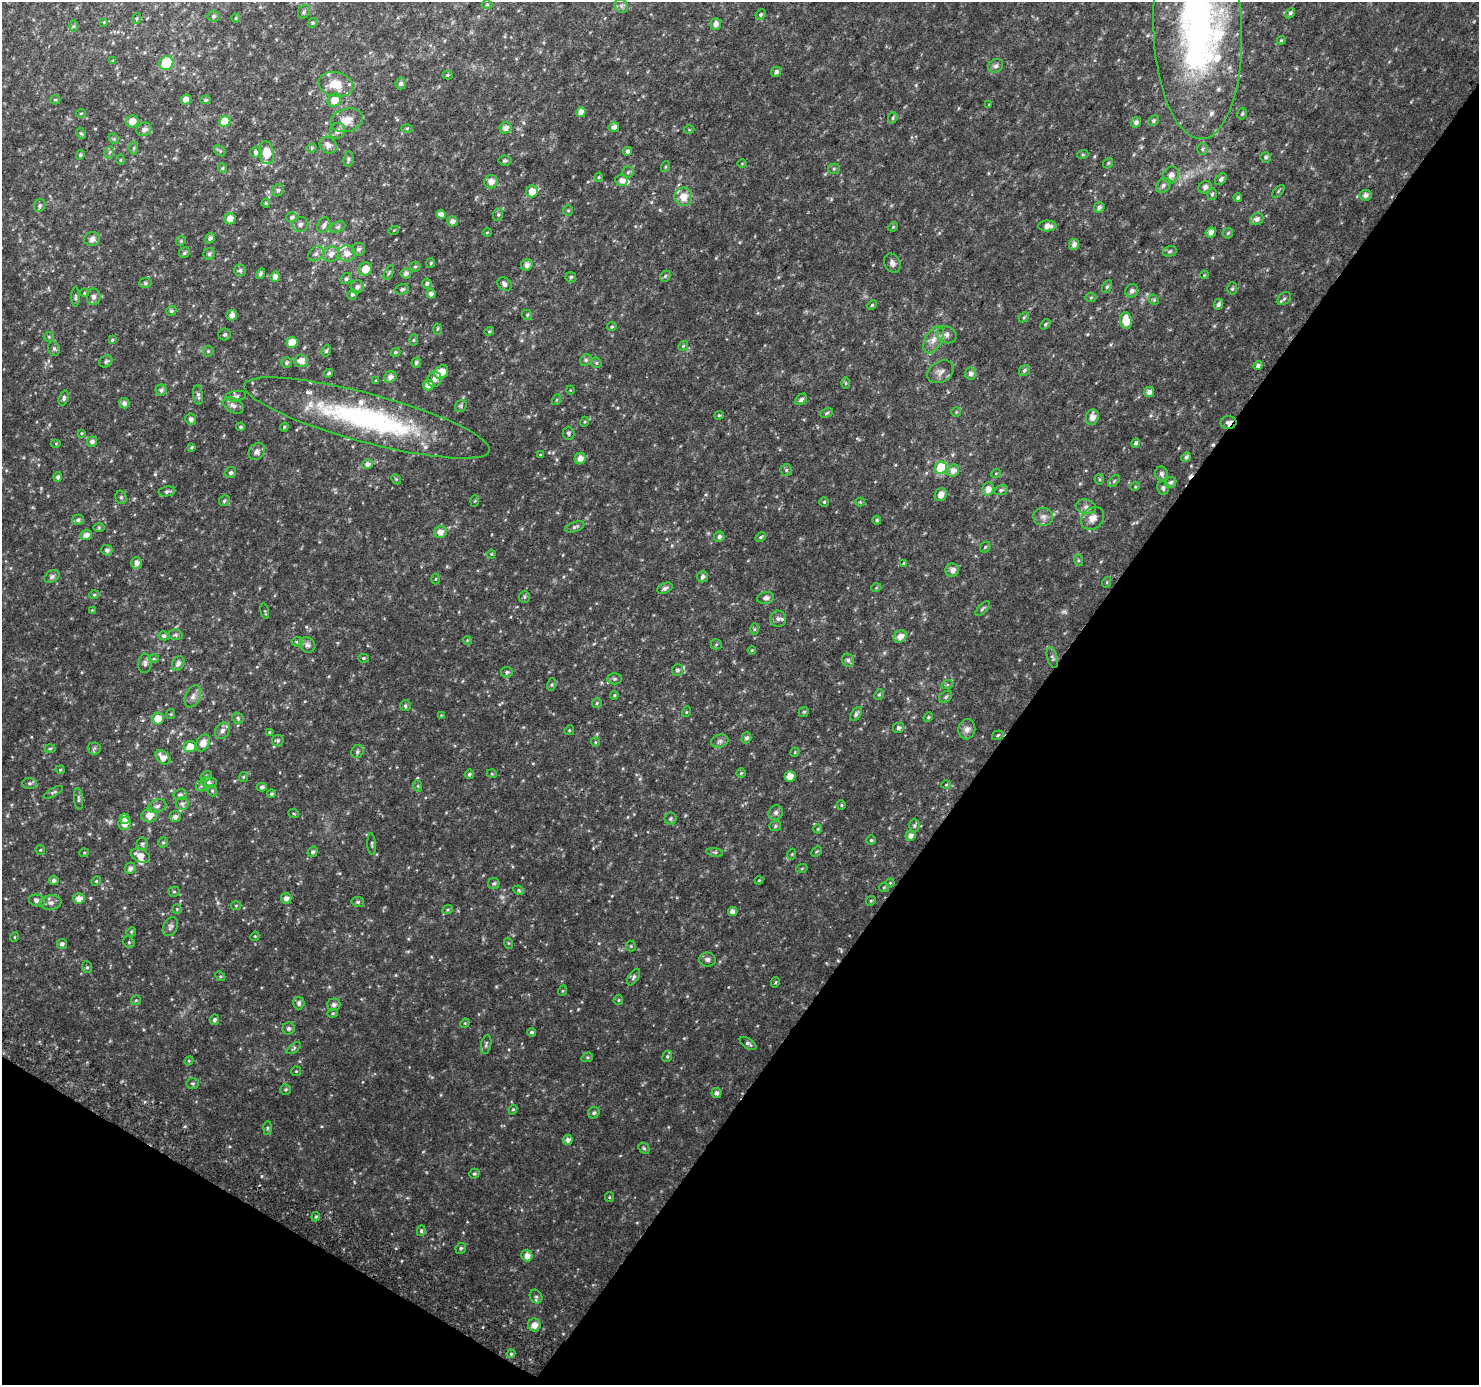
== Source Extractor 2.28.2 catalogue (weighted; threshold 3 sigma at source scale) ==
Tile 15 of 4 x 4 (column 3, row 4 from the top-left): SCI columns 2985-4461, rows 290-1672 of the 5961 x 6042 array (HDU 1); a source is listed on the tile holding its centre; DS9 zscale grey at full resolution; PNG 1481 x 1387 px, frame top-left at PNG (2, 2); each listed source drawn as its Kron ellipse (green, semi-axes under 4 px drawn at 4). Shown black and unused: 34% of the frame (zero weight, under 2 of 3 exposures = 2% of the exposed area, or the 3 px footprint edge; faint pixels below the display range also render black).
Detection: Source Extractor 2.28.2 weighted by HDU 2 'WHT'; one run over the whole footprint, this tile lists its part. Background 0.0376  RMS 0.0091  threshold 0.0411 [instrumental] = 3 sigma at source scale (4.5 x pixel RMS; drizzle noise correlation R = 1.50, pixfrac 1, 0.0396/0.0396 arcsec/px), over >= 5 px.
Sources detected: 446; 3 too faint to see at this stretch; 1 inside a brighter object's white glare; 2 cosmic-ray / hot-pixel residue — neither listed nor drawn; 16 inside a brighter listed object's ellipse — not listed separately; the other 424 listed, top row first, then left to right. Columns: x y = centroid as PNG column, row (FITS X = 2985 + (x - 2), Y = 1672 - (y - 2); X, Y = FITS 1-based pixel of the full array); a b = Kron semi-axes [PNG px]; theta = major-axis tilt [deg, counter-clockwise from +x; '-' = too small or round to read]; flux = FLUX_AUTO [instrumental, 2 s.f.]
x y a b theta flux
487 4 5 3 - 0.88
621 6 7 6 - 2.1
304 12 7 5 58 1.8
1290 13 6 4 50 1.8
761 14 5 5 - 1.6
213 16 6 5 - 1.7
137 18 5 4 - 1.2
236 18 4 4 - 0.91
104 22 4 4 - 0.7
313 23 5 4 - 1.1
716 24 6 5 - 4.4
73 26 6 4 89 1
1198 30 109 44 -88 290
1281 40 4 3 - 0.92
113 60 3 3 - 0.61
166 63 7 6 - 34
996 66 8 6 32 2.6
776 72 5 5 - 2.7
447 75 5 4 - 1.1
401 83 6 5 - 1.9
336 84 18 12 -12 17
186 99 5 5 - 6.3
55 100 5 4 - 1.2
205 100 5 4 - 1.3
334 100 7 6 - 10
989 104 4 2 - 0.55
581 112 5 4 - 6.3
81 113 5 3 - 0.82
1242 114 6 4 74 1.5
893 118 6 4 69 1.5
347 120 17 11 15 10
132 121 6 6 - 7.4
1153 121 6 5 - 1.7
225 122 6 5 - 30
1136 122 5 5 - 3
614 127 5 5 - 4.2
407 128 6 4 1 1
505 128 6 5 - 4.9
144 129 8 6 24 3.2
689 130 5 3 - 0.8
337 131 8 7 - 3.7
81 134 6 4 -60 1.3
114 139 6 4 -46 1.2
328 145 9 7 -42 5.2
134 148 6 4 89 1.3
312 148 5 4 - 1.2
1202 149 6 5 - 1.7
220 151 6 5 - 1.3
627 151 4 4 - 2.6
110 152 6 4 70 1.5
256 152 5 5 - 2.9
266 153 11 7 -81 13
1083 154 5 3 - 1.1
80 155 5 4 - 1.7
1266 157 5 5 - 1.8
348 159 7 5 82 1.8
120 160 5 3 - 0.87
505 161 6 5 - 1.7
742 163 5 3 - 0.77
1108 163 5 4 - 1.2
665 167 5 3 - 0.95
222 168 5 4 - 1.1
834 169 5 5 - 1.3
628 172 6 5 - 1.7
1171 175 9 7 51 5.2
599 177 5 4 - 1
1221 179 7 5 48 2.4
621 180 6 6 - 4.9
491 182 7 6 - 6.5
1163 185 8 6 46 2.7
1205 187 7 6 - 3.2
278 190 6 5 - 2.2
532 191 6 6 - 9.3
1278 191 8 3 46 1.2
1212 194 6 5 - 1.5
1365 195 6 5 - 3.9
683 197 9 9 - 10
1238 197 4 4 - 1.7
266 203 4 4 - 1.1
40 206 7 5 65 2
1099 207 5 5 - 2.7
568 210 5 5 - 1.2
498 214 6 5 - 1.5
441 215 5 4 - 4.8
292 217 5 5 - 2.2
230 219 5 5 - 7.9
1257 219 7 6 - 3.7
452 221 5 5 - 3.7
300 224 8 7 - 2.7
324 225 8 6 63 3.1
1047 226 9 5 0 5.3
338 227 8 5 25 1.7
893 227 5 4 - 0.9
394 230 5 3 - 0.83
487 232 5 3 - 0.77
1211 232 5 5 - 5.2
1228 233 5 5 - 1.3
210 238 5 4 - 2.5
92 239 8 7 - 4.3
181 241 5 4 - 1.1
1074 244 5 5 - 4
358 249 6 6 - 2.4
1170 251 7 5 16 1.7
184 253 6 5 - 1.9
209 254 6 5 - 2.4
316 254 8 6 43 3.1
331 254 8 7 - 5.2
347 254 9 8 - 7.1
431 263 5 4 - 1.1
892 263 10 7 -59 3.6
527 265 6 5 - 4
415 267 5 4 - 1.2
365 269 7 6 - 12
240 270 6 6 - 2
389 273 8 4 64 1.4
406 273 5 5 - 3.3
260 274 5 4 - 1.8
1204 275 4 3 - 0.69
665 276 6 4 48 1.3
275 277 5 5 - 4.5
571 277 5 5 - 1.8
346 279 6 5 - 2
145 283 6 5 - 1.5
427 283 5 5 - 1.9
504 284 8 6 -37 2.9
357 287 6 6 - 3.5
1107 287 7 4 63 1.6
402 289 7 5 20 2
1232 289 6 5 - 1.4
1132 291 7 6 - 3.1
85 293 4 4 - 1.2
352 294 5 5 - 2
431 294 4 4 - 3.1
75 297 10 3 90 1.4
94 297 8 7 - 3.3
1091 297 5 5 - 1.3
1284 299 7 5 42 1.7
1154 300 5 4 - 1.2
1218 304 5 4 - 2.2
872 305 5 4 - 1.1
171 311 5 4 - 1.6
232 315 5 5 - 4.6
527 315 5 4 - 1.2
1024 317 6 4 44 1.3
1126 321 8 6 -82 15
1045 324 6 4 52 1.3
612 327 5 4 - 1.3
437 329 5 3 - 0.96
489 331 5 4 - 1
224 335 6 6 - 1.5
946 335 10 8 -20 4.2
49 337 5 5 - 1.2
112 340 4 4 - 0.9
413 340 5 3 - 0.88
934 340 15 8 60 7
292 342 5 5 - 13
683 346 5 4 - 1.1
54 349 7 5 -75 1.8
208 351 5 5 - 1.3
326 351 6 4 61 1.4
395 352 5 4 - 1.3
586 360 6 5 - 1.5
106 361 7 5 28 1.9
301 361 7 6 - 6.5
286 363 5 5 - 1.5
416 363 5 4 - 1.7
596 363 5 5 - 1.2
1258 366 4 4 - 2.6
1024 370 6 5 - 1.9
441 372 7 6 - 11
941 372 14 10 31 5.2
329 373 4 3 - 1.3
971 374 6 5 - 3.7
390 377 6 5 - 3.8
434 379 7 7 - 4.5
376 381 4 3 - 0.87
846 383 6 4 -89 1.2
428 385 5 5 - 6.5
161 390 5 5 - 2.4
570 390 4 3 - 0.58
1149 392 5 5 - 3.6
198 395 10 5 -82 2.3
236 396 10 5 9 2.1
64 398 8 4 71 2
801 399 7 4 41 2.3
556 400 5 3 - 0.86
124 403 5 5 - 3.2
233 405 11 7 -28 3.6
461 406 6 5 - 1.6
956 412 4 4 - 0.9
827 413 6 4 27 1.3
719 415 4 4 - 0.99
1092 417 8 6 76 6.1
367 418 127 24 -15 160
191 419 5 5 - 3.1
584 422 5 3 - 0.94
1228 423 8 6 1 5.3
241 427 4 3 - 1.3
284 427 4 3 - 0.93
82 433 4 4 - 0.81
569 433 6 6 - 1.6
92 442 5 5 - 3
1136 443 5 4 - 1.9
56 444 5 4 - 0.78
191 447 3 3 - 1.1
257 451 9 7 53 4.3
540 455 4 3 - 0.86
1186 457 5 4 - 2.5
580 458 6 5 - 6
368 464 5 4 - 3.2
941 468 6 6 - 44
786 470 6 5 - 1.5
953 471 6 5 - 5.4
231 473 6 5 - 2.1
996 473 5 3 - 0.68
1161 474 7 6 - 2.8
58 477 5 4 - 2.1
396 479 5 4 - 1.1
1099 479 5 4 - 1.2
1114 481 7 4 46 1.4
1171 482 6 5 - 1.9
1135 487 5 3 - 0.71
1163 488 7 6 - 2.2
988 489 6 6 - 6.1
1001 490 7 5 10 1.7
167 491 8 5 9 2
941 495 7 5 56 6.4
121 497 7 5 -74 2
224 501 6 5 - 1.7
475 501 6 4 88 1
824 502 4 4 - 1.1
860 502 4 4 - 0.88
1086 507 10 7 -15 3.7
1043 517 10 9 - 4.1
1093 518 12 10 45 6.6
78 520 6 5 - 2
877 520 4 4 - 1.3
575 527 10 5 17 2.2
99 528 6 4 0 1
440 532 6 6 - 5.7
86 535 6 5 - 4.3
719 536 5 5 - 2.8
761 537 6 4 28 1.2
985 547 6 4 46 1.2
107 550 5 5 - 2.5
491 554 4 4 - 0.85
1078 560 6 4 -72 1.2
136 563 6 5 - 4.4
904 563 4 3 - 0.87
952 570 7 6 - 4.8
52 576 8 6 32 2.3
702 577 6 5 - 2.3
435 579 5 3 - 0.83
1107 582 5 3 - 0.92
665 588 8 5 25 2.4
876 588 5 3 - 0.69
94 595 5 4 - 1.1
524 597 6 5 - 1.5
766 598 9 6 11 3
982 609 9 4 45 1.4
92 610 3 3 - 0.56
265 611 8 3 -78 1.2
778 619 8 8 - 3.2
754 629 6 4 -90 1.1
176 635 7 5 1 1.8
164 636 5 4 - 1.7
900 636 7 5 38 6.5
467 640 4 3 - 0.76
297 642 5 5 - 1.4
716 644 5 5 - 1.2
307 645 8 7 - 2.7
752 650 4 4 - 0.87
1052 657 11 5 -73 2.4
363 658 5 4 - 1.2
154 659 5 3 - 0.96
848 660 7 6 - 2.3
145 663 10 6 84 3.2
178 663 7 5 59 3.4
677 670 6 5 - 2
507 672 6 5 - 1.7
614 679 7 5 0 1.7
551 685 6 3 71 1
947 685 6 4 18 1.2
879 694 6 4 62 1.4
614 695 4 4 - 0.99
193 696 11 7 66 4.1
946 697 7 5 41 1.9
597 703 5 5 - 1.3
405 706 5 5 - 1.6
686 712 5 3 - 0.81
804 712 5 4 - 1.2
171 714 5 4 - 0.92
856 714 8 4 56 2.3
441 715 3 3 - 0.64
928 717 5 4 - 1.1
238 718 6 5 - 1.5
158 719 6 6 - 11
898 728 5 5 - 2.6
967 729 10 8 79 4.5
569 730 5 4 - 1
222 731 8 7 - 3.9
270 732 3 3 - 1.1
998 735 6 4 19 1.3
746 738 5 5 - 2.6
278 741 6 5 - 1.4
720 741 9 6 16 2.7
595 742 4 4 - 0.88
203 743 9 6 61 7.3
190 747 6 5 - 11
50 748 5 3 - 1.1
94 748 6 6 - 1.7
357 752 7 6 - 2.1
795 752 5 3 - 0.87
163 757 8 6 -40 6.5
60 770 4 4 - 0.95
741 773 5 4 - 1.2
469 774 5 4 - 1.5
492 774 5 3 - 0.79
206 776 6 5 - 1.7
790 776 5 5 - 7.2
243 777 5 4 - 0.98
209 782 8 5 -2 2.1
29 783 7 5 -1 1.9
946 785 5 3 - 0.81
201 786 5 5 - 1.4
418 786 6 3 -72 1
262 787 5 4 - 2.3
212 791 6 4 -68 1.2
53 792 10 4 30 1.6
271 794 4 3 - 1.2
180 795 6 5 - 2.2
79 799 11 4 -84 2
182 804 6 6 - 2.4
841 805 5 4 - 1
157 806 9 6 19 3
776 813 7 7 - 2.4
294 814 5 3 - 0.72
150 815 8 7 - 8.3
175 817 5 5 - 3.3
125 819 5 5 - 6.8
670 819 6 6 - 1.7
125 824 6 6 - 6.7
775 826 6 5 - 1.3
914 826 7 5 89 1.7
818 829 4 4 - 0.92
910 836 5 5 - 3.9
871 840 5 5 - 1.3
163 842 5 4 - 1.3
142 844 6 5 - 1.7
372 844 11 3 -87 1.5
40 850 5 4 - 1
817 851 6 3 43 1.1
312 852 5 5 - 2.1
715 852 8 4 -8 1.5
84 853 5 3 - 0.81
792 854 5 3 - 0.82
140 856 10 6 -23 7
130 868 6 5 - 3.3
802 868 5 3 - 0.87
54 880 5 5 - 2.6
759 880 4 3 - 0.7
96 881 5 4 - 0.87
494 883 6 5 - 1.8
890 883 4 4 - 0.82
884 887 5 4 - 1.1
519 890 5 4 - 1.2
174 892 5 5 - 1.3
79 898 6 5 - 5.6
286 898 5 5 - 4
37 900 8 6 -12 3.4
871 901 5 4 - 1.2
358 902 6 5 - 1.7
51 903 11 7 5 3.8
236 906 5 3 - 0.84
177 909 5 4 - 0.92
448 909 5 3 - 1
732 911 4 4 - 4.9
170 927 10 7 63 2.8
131 932 5 4 - 0.99
255 936 4 3 - 0.76
14 937 5 3 - 0.68
129 942 6 5 - 1.3
508 943 5 3 - 0.88
62 944 5 5 - 2.9
631 946 5 5 - 1.1
707 959 8 7 - 2.7
87 967 6 5 - 1.4
220 976 5 4 - 1.1
634 977 9 5 57 2
775 982 5 4 - 0.98
562 991 5 3 - 0.83
136 1000 5 4 - 1.1
618 1000 5 4 - 1.1
299 1003 6 5 - 2.5
334 1005 6 6 - 3.2
332 1013 5 4 - 1.1
214 1020 5 4 - 2.3
465 1023 5 4 - 0.85
289 1028 6 6 - 2.1
531 1032 4 4 - 1.5
748 1043 9 5 -34 2.4
486 1044 10 5 79 1.8
294 1048 8 4 37 1.6
667 1056 6 4 67 1.4
587 1057 6 4 20 1.2
189 1061 4 4 - 0.95
296 1071 5 4 - 0.9
193 1083 6 5 - 1.6
286 1089 5 5 - 1.3
716 1093 5 5 - 2.9
513 1110 5 4 - 1.1
594 1113 6 5 - 1.9
267 1128 7 4 89 1.5
568 1140 5 5 - 3.7
644 1148 6 5 - 1.4
474 1174 5 4 - 1.5
609 1197 5 4 - 1
316 1217 5 4 - 1.2
421 1231 5 4 - 1.4
461 1248 5 5 - 1.5
527 1255 6 5 - 5.5
536 1297 7 6 - 2
534 1325 6 6 - 5.5
511 1354 4 4 - 1.1
Overlapping masked pixels (flux is a lower limit): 2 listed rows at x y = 367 418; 1228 423
Isophote crosses this tile's border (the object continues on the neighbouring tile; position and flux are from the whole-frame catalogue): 1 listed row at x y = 1198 30